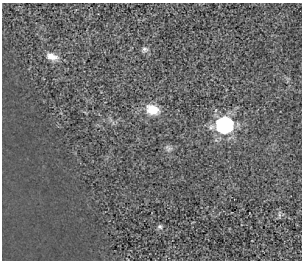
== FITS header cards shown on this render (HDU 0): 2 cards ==
NAXIS1  =                  300
NAXIS2  =                  258

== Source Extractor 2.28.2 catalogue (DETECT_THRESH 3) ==
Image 300 x 258 px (HDU 0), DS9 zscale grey, 1 PNG px = 1 image px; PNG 304 x 262 px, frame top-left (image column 1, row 258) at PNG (2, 3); no overlay
Background 1.46e-06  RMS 2.5e-04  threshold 7.47e-04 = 3 sigma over >= 5 px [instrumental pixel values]
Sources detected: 6; all 6 listed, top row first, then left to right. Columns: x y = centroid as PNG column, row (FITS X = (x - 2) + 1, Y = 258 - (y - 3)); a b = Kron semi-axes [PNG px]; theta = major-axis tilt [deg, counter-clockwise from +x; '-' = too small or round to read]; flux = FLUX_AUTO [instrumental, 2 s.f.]
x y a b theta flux
145 49 8 6 -8 0.045
52 57 16 9 -18 0.15
152 110 12 9 -17 0.36
224 125 9 9 - 3.4
168 148 11 6 -47 0.048
160 227 7 6 - 0.036